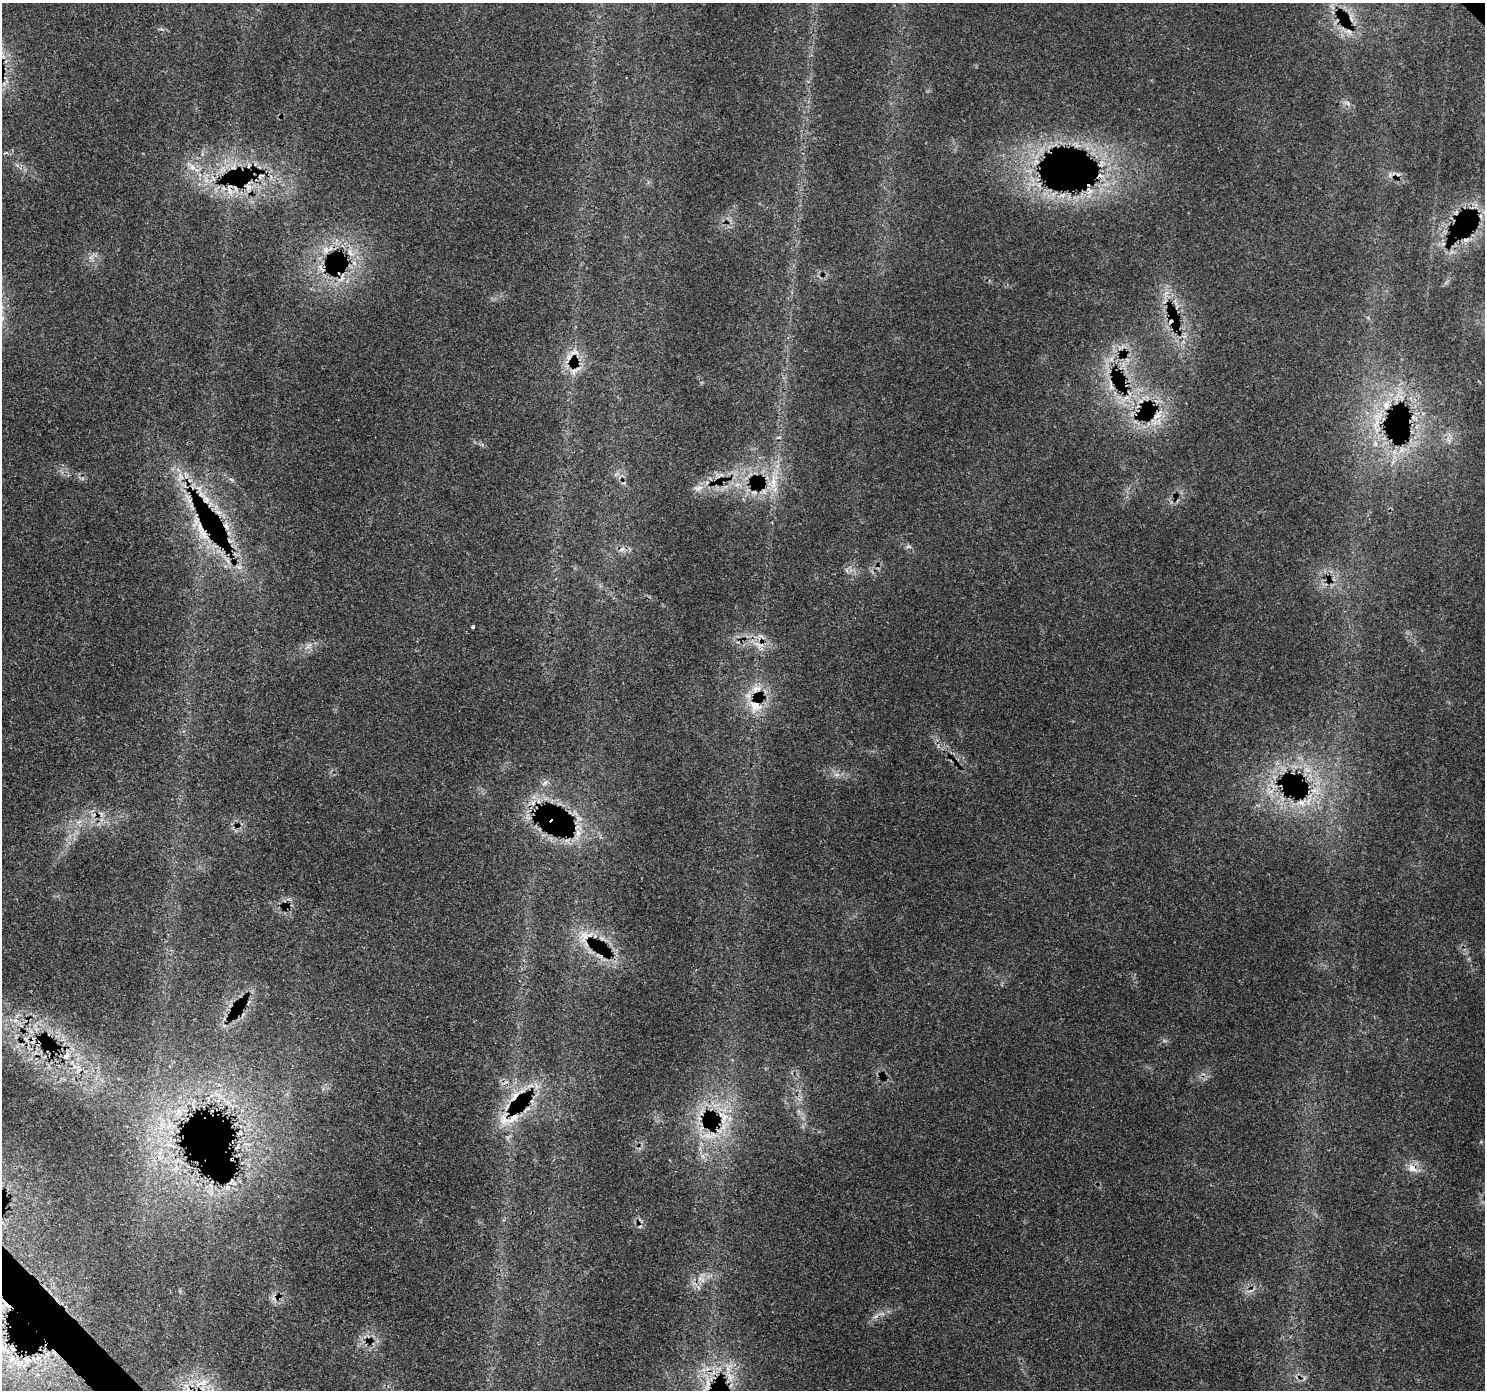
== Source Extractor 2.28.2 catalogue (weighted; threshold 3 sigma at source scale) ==
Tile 7 of 4 x 4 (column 3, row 2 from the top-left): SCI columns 3056-4538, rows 3006-4393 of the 6114 x 6074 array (HDU 1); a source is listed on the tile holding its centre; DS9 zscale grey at full resolution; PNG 1487 x 1392 px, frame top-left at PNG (2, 3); no overlay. Shown black and unused: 1% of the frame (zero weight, under 3 of 4 exposures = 8% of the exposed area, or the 3 px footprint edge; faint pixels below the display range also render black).
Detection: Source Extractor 2.28.2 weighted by HDU 2 'WHT'; one run over the whole footprint, this tile lists its part. Background 0.126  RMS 0.0044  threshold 0.0197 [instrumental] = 3 sigma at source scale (4.5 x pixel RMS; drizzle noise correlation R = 1.50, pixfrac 1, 0.0396/0.0396 arcsec/px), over >= 5 px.
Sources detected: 78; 10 cosmic-ray / hot-pixel residue — not listed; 4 inside a brighter listed object's ellipse — not listed separately; the other 64 listed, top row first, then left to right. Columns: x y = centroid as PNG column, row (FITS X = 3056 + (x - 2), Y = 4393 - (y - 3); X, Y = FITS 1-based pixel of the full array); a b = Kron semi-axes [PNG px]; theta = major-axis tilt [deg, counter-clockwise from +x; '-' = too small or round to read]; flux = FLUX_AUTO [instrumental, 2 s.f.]
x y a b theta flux
1349 32 11 5 -45 1.9
6 61 6 4 46 0.8
1348 104 7 4 -19 1.1
1036 161 7 4 -18 1.1
1101 164 10 6 77 2.2
192 167 9 8 - 3
261 176 10 5 46 1.7
213 179 10 4 -61 1.4
248 187 9 7 -75 2.5
235 189 9 4 -81 1.6
230 191 14 6 -73 2.9
1089 192 11 5 45 2.4
1062 195 12 4 30 1.8
326 249 9 7 75 2.4
350 252 14 6 -64 3.4
321 268 15 4 -52 2
342 278 18 6 62 3.7
575 352 15 10 -9 4.6
575 371 22 9 35 5.3
1124 387 13 4 -2 1.8
1126 398 9 4 1 1.8
1386 405 12 10 79 4.8
1157 415 19 7 46 5.3
779 437 9 3 -11 0.64
1376 443 7 4 -69 0.94
1402 450 10 4 31 1.9
181 476 14 5 -57 2.6
773 482 28 13 74 12
737 484 7 4 19 1.2
699 488 11 4 32 1.8
206 500 14 9 -51 5.2
218 512 9 6 -24 2.3
200 527 31 9 -75 12
622 549 7 6 - 1.6
228 561 7 4 -71 1.4
472 627 4 3 - 0.69
758 645 11 4 -60 2.2
756 689 15 9 17 5.2
755 706 20 16 -27 10
545 783 10 6 38 1.7
1314 790 9 6 -7 2.3
533 803 7 6 - 1.7
1301 803 11 7 -23 3
79 822 8 5 44 1.5
578 833 11 7 -81 3.2
586 936 25 13 42 8.1
15 1020 7 4 -18 1.2
26 1039 9 3 -45 1.1
66 1056 11 8 53 3.2
506 1082 6 4 17 0.87
536 1087 9 5 90 1.8
514 1096 19 6 53 5.3
724 1117 14 10 51 5.6
513 1118 27 9 28 9.3
720 1131 6 6 - 1.7
708 1135 13 9 -29 4.7
703 1156 7 4 -71 1.2
232 1159 3 2 - 0.47
1412 1168 13 10 -19 4.2
700 1278 8 6 -6 2.1
876 1316 8 4 36 1.3
730 1378 12 6 -76 3.3
708 1382 14 6 -80 3.9
202 1383 14 8 41 4.1
Overlapping masked pixels (flux is a lower limit): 25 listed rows (the first 20) at x y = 1349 32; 1036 161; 261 176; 235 189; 230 191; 342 278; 575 371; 1124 387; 1386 405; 1157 415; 773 482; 699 488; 206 500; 218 512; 200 527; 228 561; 755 706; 533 803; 586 936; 514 1096
Unlisted compact peaks at least as high as the median listed source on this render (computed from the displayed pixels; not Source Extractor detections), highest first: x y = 908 546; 846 570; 230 479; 1111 359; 482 444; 323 1089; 938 746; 91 258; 307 647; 799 1111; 180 1291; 702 382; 838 774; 17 165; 1448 440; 1368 317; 699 1288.